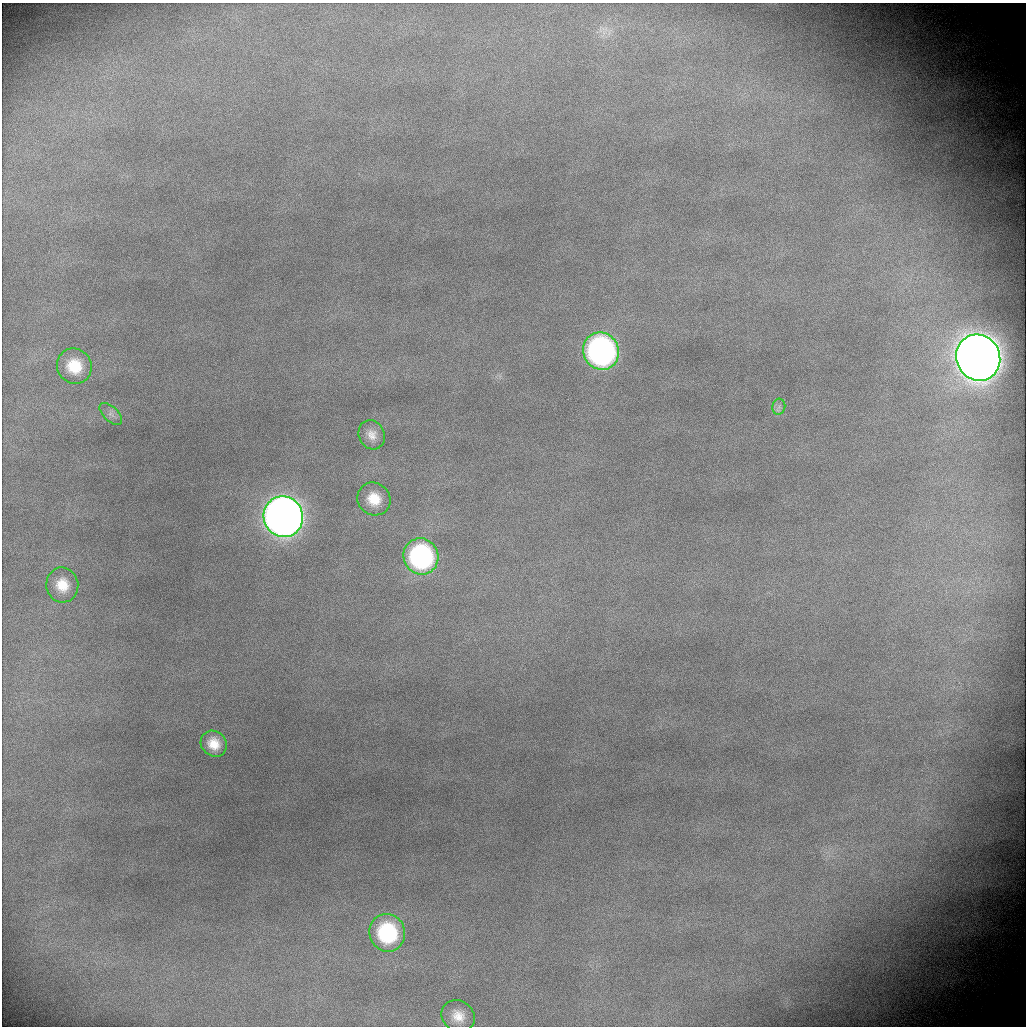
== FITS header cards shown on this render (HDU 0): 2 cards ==
NAXIS1  =                 1024 / length of data axis
NAXIS2  =                 1024 / length of data axis

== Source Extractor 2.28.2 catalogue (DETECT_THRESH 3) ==
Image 1024 x 1024 px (HDU 0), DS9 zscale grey, 1 PNG px = 1 image px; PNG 1028 x 1028 px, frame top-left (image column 1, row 1024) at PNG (2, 3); each listed source drawn as its Kron ellipse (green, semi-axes under 4 px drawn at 4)
Background 1930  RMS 22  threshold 65.4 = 3 sigma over >= 5 px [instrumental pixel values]
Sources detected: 13; all 13 listed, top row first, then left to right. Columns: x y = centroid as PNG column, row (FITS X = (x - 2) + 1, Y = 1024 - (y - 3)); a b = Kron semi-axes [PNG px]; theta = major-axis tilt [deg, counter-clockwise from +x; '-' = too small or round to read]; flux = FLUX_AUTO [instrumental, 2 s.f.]
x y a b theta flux
601 351 19 17 -62 5.6e+05
978 358 23 21 -63 4.4e+06
74 366 18 17 - 4.7e+04
779 407 8 6 75 5.4e+03
111 414 14 7 -43 7.8e+03
372 435 15 12 -64 1.6e+04
374 499 17 16 - 3.7e+04
283 517 20 19 - 2.2e+06
421 556 18 17 - 3.1e+05
62 585 17 16 - 3.4e+04
214 744 14 12 -43 2.7e+04
387 933 19 17 -71 1.3e+05
458 1016 17 15 -37 2.5e+04